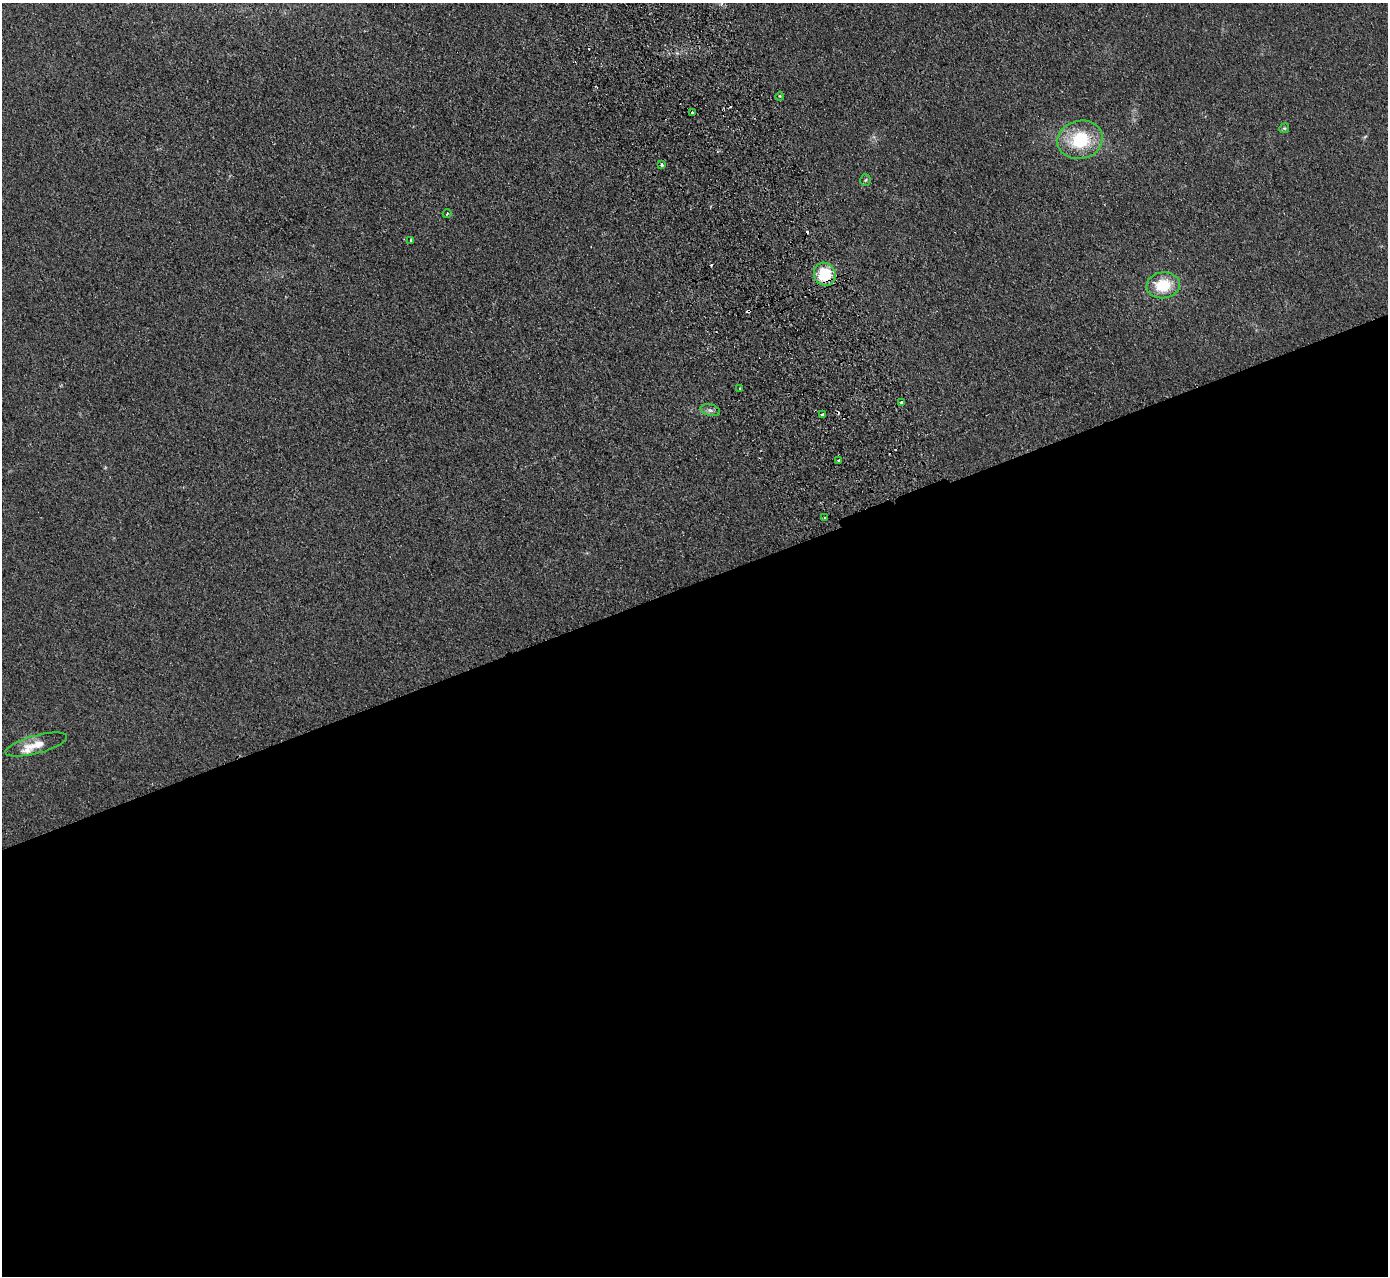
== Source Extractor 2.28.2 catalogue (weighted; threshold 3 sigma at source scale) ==
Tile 15 of 4 x 4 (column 3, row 4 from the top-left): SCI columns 2829-4214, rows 181-1454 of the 5655 x 5585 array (HDU 1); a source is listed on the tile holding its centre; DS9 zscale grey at full resolution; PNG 1390 x 1278 px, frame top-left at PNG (2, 3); each listed source drawn as its Kron ellipse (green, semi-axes under 4 px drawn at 4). Shown black and unused: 55% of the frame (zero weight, under 2 of 3 exposures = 3% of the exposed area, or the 3 px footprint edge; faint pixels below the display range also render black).
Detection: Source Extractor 2.28.2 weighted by HDU 2 'WHT'; one run over the whole footprint, this tile lists its part. Background 0.0619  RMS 0.0074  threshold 0.0333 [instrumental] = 3 sigma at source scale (4.5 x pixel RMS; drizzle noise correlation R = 1.50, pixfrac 1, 0.05/0.05 arcsec/px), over >= 5 px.
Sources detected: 23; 5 cosmic-ray / hot-pixel residue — neither listed nor drawn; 1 inside a brighter listed object's ellipse — not listed separately; the other 17 listed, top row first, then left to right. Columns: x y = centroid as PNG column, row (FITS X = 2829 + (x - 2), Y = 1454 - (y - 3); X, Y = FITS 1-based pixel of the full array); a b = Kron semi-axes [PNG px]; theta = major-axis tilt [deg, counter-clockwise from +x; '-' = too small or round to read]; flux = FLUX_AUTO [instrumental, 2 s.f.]
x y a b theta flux
780 96 4 3 - 0.63
692 113 3 3 - 1.8
1284 128 5 4 - 0.89
1080 140 23 19 14 40
662 165 3 3 - 2.5
865 180 6 5 - 1.2
447 214 4 3 - 0.59
411 240 3 2 - 0.85
825 274 12 10 -61 30
1163 285 17 13 7 24
740 389 3 3 - 1.3
901 402 3 3 - 3.4
710 410 10 5 -13 2.3
823 414 3 3 - 1.8
838 460 3 2 - 1.3
825 518 3 2 - 1.8
36 745 32 9 15 12
Overlapping masked pixels (flux is a lower limit): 1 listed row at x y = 825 274